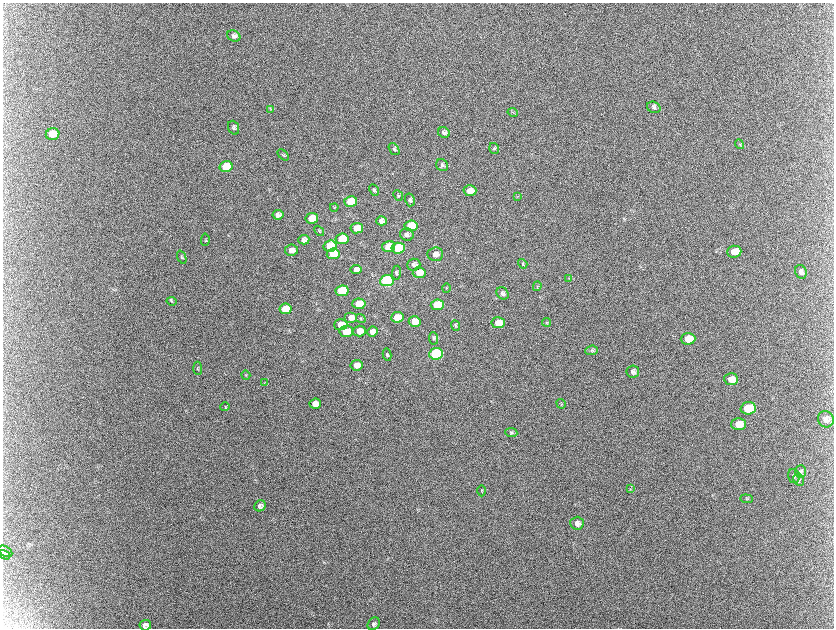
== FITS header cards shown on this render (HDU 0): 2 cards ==
NAXIS1  =                 1663 / length of data axis 1
NAXIS2  =                 1252 / length of data axis 2

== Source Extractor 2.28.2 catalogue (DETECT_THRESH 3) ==
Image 1663 x 1252 px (HDU 0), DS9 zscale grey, zoomed out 1/2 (1 PNG px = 2 x 2 image px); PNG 836 x 630 px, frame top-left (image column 2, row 1251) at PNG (3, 3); each listed source drawn as its Kron ellipse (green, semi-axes under 4 px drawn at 4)
Background 2130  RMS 31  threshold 93.8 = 3 sigma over >= 5 px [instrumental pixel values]
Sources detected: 106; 11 cannot appear on this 1/2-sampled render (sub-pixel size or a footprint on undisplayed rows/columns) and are neither listed nor drawn; the other 95 listed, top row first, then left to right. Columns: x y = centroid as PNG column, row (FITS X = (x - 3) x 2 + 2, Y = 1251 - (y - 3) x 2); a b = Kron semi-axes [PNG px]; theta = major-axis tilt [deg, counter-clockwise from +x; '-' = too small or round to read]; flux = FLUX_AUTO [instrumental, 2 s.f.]
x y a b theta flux
234 36 7 5 -29 2.0e+04
654 107 7 5 -24 1.4e+04
270 110 3 2 - 3.7e+03
513 112 5 2 - 5.4e+03
234 128 7 5 -67 1.4e+04
444 133 6 5 - 2.2e+04
53 134 7 6 - 1.9e+05
739 144 5 2 - 3.8e+03
494 148 5 5 - 9.5e+03
394 149 6 4 -54 1.2e+04
283 155 7 3 -41 6.9e+03
442 165 6 5 - 1.7e+04
226 166 6 5 - 2.7e+05
374 190 6 4 -62 1.3e+04
470 191 6 5 - 5.9e+04
398 195 6 4 -49 8.2e+03
517 196 3 2 - 3.9e+03
410 200 6 5 - 1.5e+04
351 202 6 5 - 2.2e+05
334 207 4 4 - 6.7e+03
278 215 5 4 - 2.4e+04
312 218 6 5 - 1.6e+05
381 221 5 4 - 2.7e+04
411 226 6 5 - 1.9e+05
357 228 6 5 - 1.2e+05
319 231 6 3 -49 6.8e+03
407 235 7 6 - 2.2e+04
342 239 6 5 - 3.2e+05
205 240 6 2 85 4.9e+03
304 240 5 4 - 3.2e+04
330 246 6 5 - 3.0e+05
389 246 6 5 - 1.3e+05
398 248 7 5 7 5.2e+05
292 250 6 6 - 4.7e+04
734 252 7 6 - 8.1e+04
333 254 6 5 - 2.0e+05
435 254 8 7 - 4.9e+04
182 257 7 3 -68 8.5e+03
523 264 5 3 - 5.2e+03
414 265 6 6 - 2.0e+04
356 270 5 4 - 3.1e+04
801 272 7 5 -68 2.4e+04
397 273 7 4 85 1.3e+04
419 273 6 5 - 6.9e+04
569 278 4 3 - 5.2e+03
387 281 7 5 8 1.5e+06
537 286 5 3 - 5.6e+03
446 288 5 3 - 5.9e+03
342 291 6 5 - 3.6e+05
503 293 7 5 -45 1.8e+04
171 301 5 3 - 7.9e+03
359 304 6 5 - 1.5e+05
437 305 6 5 - 2.0e+05
285 309 6 5 - 1.5e+05
351 317 6 5 - 4.8e+04
397 317 6 5 - 1.3e+05
361 318 5 4 - 7.3e+03
415 322 6 5 - 6.0e+04
547 322 4 4 - 7.6e+03
498 323 6 5 - 9.1e+04
341 325 6 5 - 1.2e+05
455 325 5 4 - 9.7e+03
359 331 6 5 - 6.3e+04
346 332 7 5 6 1.3e+05
372 332 5 5 - 3.6e+04
433 338 6 4 -86 1.1e+04
688 339 7 6 - 1.2e+05
592 350 6 5 - 1.2e+04
436 354 7 5 7 1.2e+06
387 355 6 4 -79 9.2e+03
357 365 6 5 - 5.3e+04
198 368 7 3 -86 6.6e+03
633 372 6 6 - 2.4e+04
246 375 5 2 - 4.9e+03
731 379 7 6 - 5.9e+04
264 383 4 2 - 4.3e+03
315 404 6 5 - 6.1e+04
561 404 5 3 - 5.2e+03
225 407 5 3 - 6.6e+03
748 408 7 6 - 3.4e+05
826 419 8 8 - 3.9e+04
739 424 7 6 - 7.5e+04
511 433 6 4 -7 1.1e+04
801 471 6 5 - 1.5e+04
794 476 7 6 - 1.6e+04
799 480 6 5 - 1.3e+04
630 489 3 2 - 3.9e+03
482 491 6 3 90 6.0e+03
747 499 6 4 -4 9.1e+03
260 506 6 5 - 2.2e+04
577 523 6 6 - 3.3e+04
5 551 7 5 -33 1.4e+04
4 555 6 3 -31 7.3e+03
374 624 7 5 48 1.6e+04
145 625 6 5 - 2.3e+04
At the frame edge (FLAGS 8, measured only in part): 1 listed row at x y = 145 625
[11 sub-pixel or undisplayed-footprint detections neither listed nor drawn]